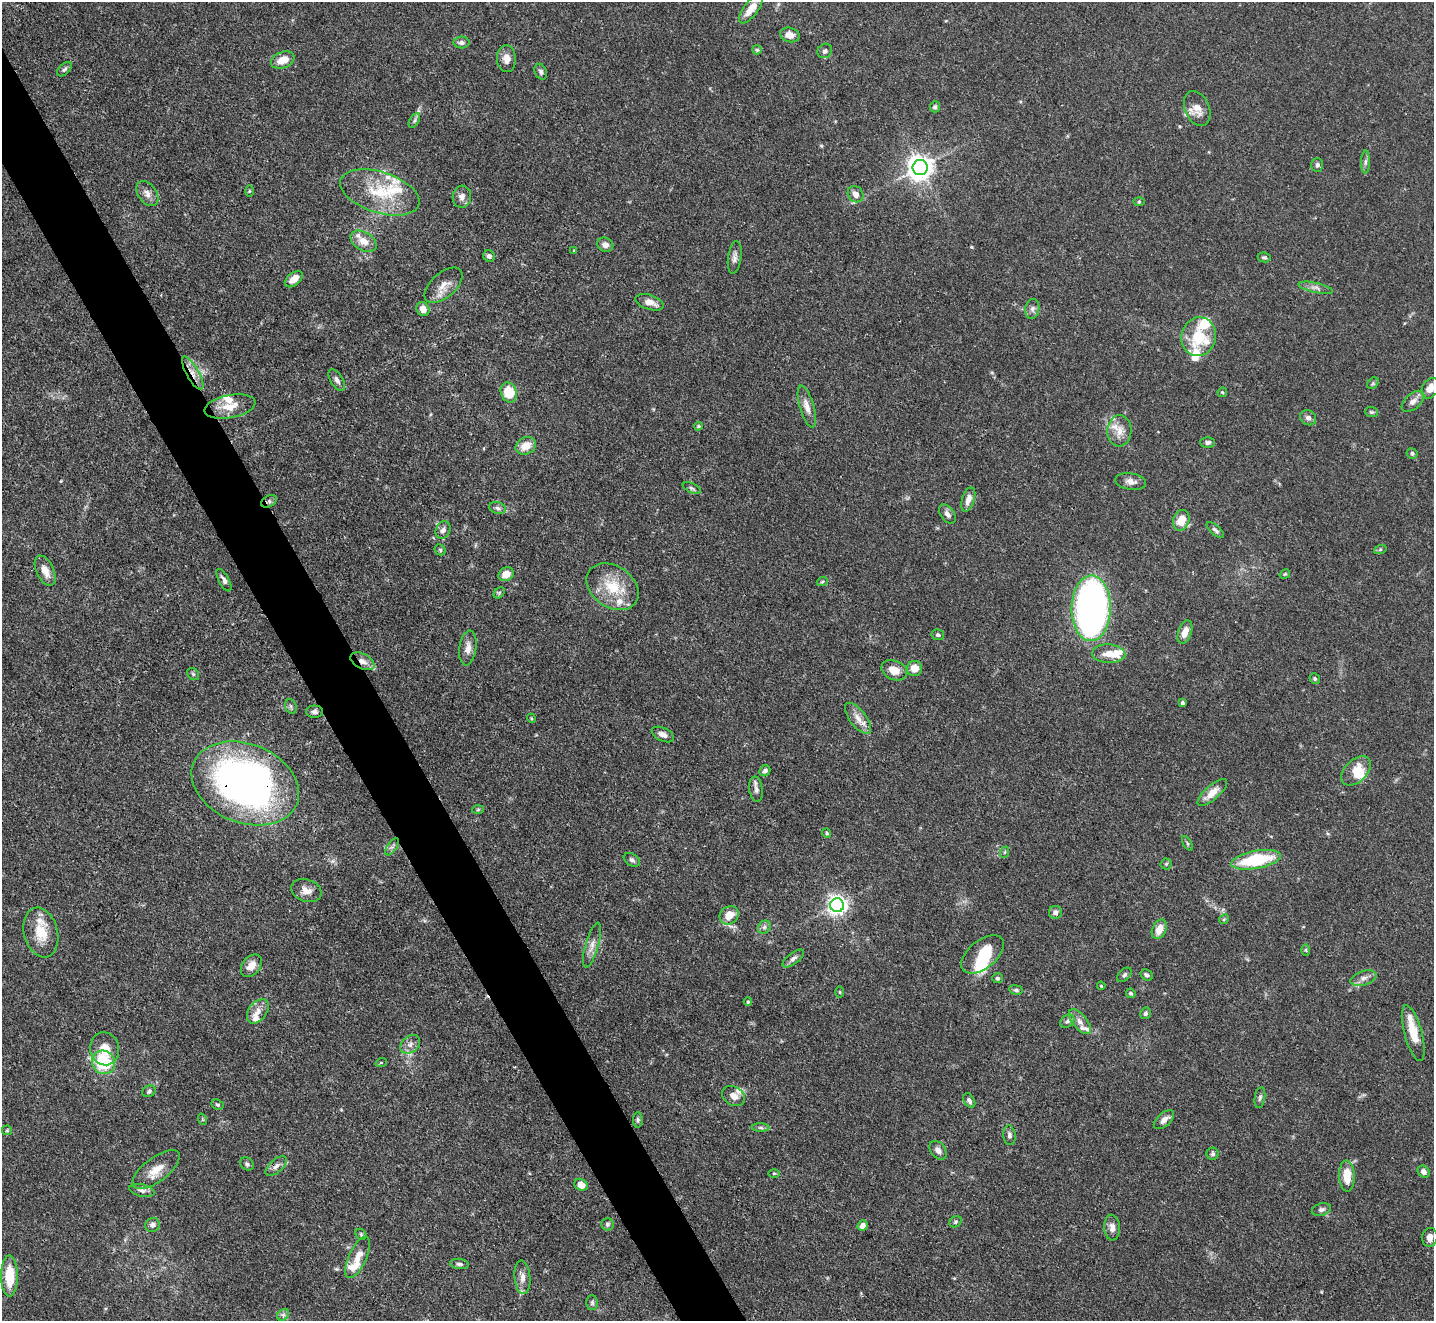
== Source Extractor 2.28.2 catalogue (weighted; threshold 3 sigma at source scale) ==
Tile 11 of 4 x 4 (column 3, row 3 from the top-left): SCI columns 2864-4295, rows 1609-2927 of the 5728 x 5718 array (HDU 1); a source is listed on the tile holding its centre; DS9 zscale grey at full resolution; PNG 1436 x 1323 px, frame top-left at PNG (2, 2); each listed source drawn as its Kron ellipse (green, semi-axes under 4 px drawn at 4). Shown black and unused: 4% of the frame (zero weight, under 3 of 4 exposures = <1% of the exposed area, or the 3 px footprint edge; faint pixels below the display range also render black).
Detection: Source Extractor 2.28.2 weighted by HDU 2 'WHT'; one run over the whole footprint, this tile lists its part. Background 0.068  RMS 0.0034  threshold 0.0155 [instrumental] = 3 sigma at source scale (4.5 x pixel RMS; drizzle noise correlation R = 1.50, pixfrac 1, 0.05/0.05 arcsec/px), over >= 5 px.
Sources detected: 188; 3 inside a brighter object's white glare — neither listed nor drawn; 22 inside a brighter listed object's ellipse — not listed separately; the other 163 listed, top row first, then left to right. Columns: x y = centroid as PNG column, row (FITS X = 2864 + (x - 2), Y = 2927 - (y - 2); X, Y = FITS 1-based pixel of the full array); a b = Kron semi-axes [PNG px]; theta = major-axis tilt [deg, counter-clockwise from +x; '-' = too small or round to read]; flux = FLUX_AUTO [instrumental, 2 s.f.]
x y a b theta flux
751 9 17 7 53 4.1
790 35 10 7 -14 3.1
462 42 8 6 -1 1.1
757 50 5 4 - 0.42
825 51 8 6 43 1.1
506 59 13 9 -87 2.7
283 60 12 8 22 4.8
64 69 9 5 44 0.83
541 72 8 5 -67 0.94
935 107 5 5 - 0.73
1197 109 18 12 -66 4
414 121 8 4 60 0.8
1365 162 11 4 89 1
1317 165 7 6 - 0.96
920 168 7 7 - 340
249 191 6 4 89 0.38
380 192 41 20 -18 17
147 193 14 9 -53 2.3
856 194 9 7 -53 2.2
462 197 11 9 86 1.8
1139 202 5 3 - 0.37
363 241 14 9 -30 3.9
605 245 8 7 - 1.8
574 250 4 3 - 0.25
489 256 6 5 - 1.1
735 257 16 6 82 1.7
1264 257 6 5 - 0.64
294 279 10 6 40 3.5
444 285 23 12 41 4.3
1316 288 17 5 -12 1.6
650 302 14 7 -18 3.4
423 309 7 6 - 2.7
1032 309 10 7 82 1.3
1199 337 19 17 78 13
193 373 19 6 -61 3.4
337 380 12 6 -58 1.4
1373 383 6 5 - 0.59
1430 388 11 8 60 3
509 392 10 8 -70 9.7
1222 392 5 4 - 0.46
1413 401 13 7 41 2.1
230 407 26 11 10 6.3
807 407 22 7 -74 3
1371 412 6 5 - 0.59
1308 418 8 7 - 1.4
698 426 4 3 - 0.4
1119 431 16 12 87 4.1
1207 442 7 5 0 0.89
526 446 10 8 26 4.4
1412 453 5 5 - 0.66
1131 482 15 8 -8 2
692 488 9 5 -25 0.8
968 499 12 6 72 2.6
269 501 8 5 29 0.85
498 508 8 6 -18 1
947 514 11 6 -53 1.6
1181 520 11 8 70 5.2
443 530 9 7 62 1.7
1215 530 11 4 -41 0.94
440 550 6 5 - 0.51
1380 550 6 4 20 0.51
45 571 16 8 -65 3.6
506 574 8 6 31 3.7
1285 574 5 3 - 0.39
224 580 12 5 -61 1.3
822 582 6 3 19 0.43
612 587 28 20 -35 12
499 593 6 4 46 0.52
1091 608 33 19 89 160
1185 632 12 6 71 3.3
938 635 6 5 - 0.8
468 648 17 8 82 2.9
1109 654 17 9 -4 4.1
362 661 13 7 -27 2.6
915 668 7 7 - 3.8
894 670 13 9 -24 4.1
193 674 7 5 -46 0.67
1315 679 5 5 - 0.6
1183 703 3 3 - 0.73
291 706 7 5 -71 0.74
315 712 8 6 0 1.1
531 718 4 3 - 0.33
858 718 18 8 -52 3.3
663 734 12 6 -26 1.7
765 771 6 5 - 1
1356 771 17 11 44 6.2
245 783 56 39 -22 180
756 789 12 6 -82 1.6
1212 793 18 7 41 4.1
478 810 6 4 2 0.41
827 833 5 4 - 0.61
1187 843 8 3 -61 0.53
392 847 10 5 54 1
1005 852 6 3 71 0.43
632 860 9 5 -32 0.92
1256 860 25 9 10 22
1166 864 5 5 - 0.53
306 891 15 11 -19 3
837 905 7 7 - 180
1055 912 6 6 - 1.3
729 915 10 8 39 4.9
1224 919 5 4 - 0.44
764 927 7 5 47 0.96
1159 929 10 7 65 3.9
41 932 25 17 -76 8.7
592 945 23 6 74 2.7
1306 950 6 4 -88 0.44
982 954 25 14 39 9.9
793 958 13 5 37 1.3
251 966 12 9 53 3.3
1124 975 8 5 45 0.82
1147 975 6 5 - 1
997 978 5 5 - 0.69
1364 978 13 7 17 2
1101 986 4 3 - 0.32
1016 990 7 4 -8 0.66
840 992 5 3 - 0.32
1131 993 5 4 - 0.82
748 1002 4 3 - 0.47
258 1011 13 9 52 2.8
1146 1013 6 5 - 0.81
1067 1021 8 6 39 0.96
1080 1022 15 7 -51 2.2
1413 1033 29 9 -75 7.6
410 1044 11 8 41 1.9
105 1049 16 14 -77 5.2
103 1062 12 11 - 19
381 1063 6 3 19 0.32
149 1091 7 5 29 0.74
734 1096 12 9 -32 2.5
1260 1098 10 5 80 0.89
969 1101 8 5 -60 1.1
217 1105 6 5 - 0.57
202 1119 6 3 -71 0.35
638 1120 7 4 -90 0.69
1164 1120 12 6 41 2
761 1128 9 4 -1 0.69
7 1130 5 5 - 0.41
1009 1135 10 6 -84 1.2
938 1150 10 7 -52 1.7
1213 1154 6 6 - 0.82
247 1164 7 6 - 0.73
276 1166 13 6 42 1.7
156 1170 28 12 37 5.6
1424 1172 6 5 - 1.5
774 1173 5 3 - 0.35
1347 1176 15 8 -88 6.4
581 1185 7 5 -30 3.7
142 1191 13 6 -12 1.3
1321 1210 10 6 16 1.2
955 1222 6 5 - 0.61
607 1224 6 6 - 0.7
152 1225 7 7 - 1.3
863 1226 5 5 - 2
1112 1228 13 8 -87 2.1
361 1234 6 5 - 0.47
1430 1237 9 7 83 2.2
358 1257 22 8 65 4.3
459 1264 9 5 -6 0.95
9 1276 20 8 -90 9.4
522 1277 17 8 -85 2.4
592 1303 7 5 89 0.74
283 1315 7 5 46 0.83
Overlapping masked pixels (flux is a lower limit): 4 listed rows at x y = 193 373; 269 501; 362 661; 245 783
Isophote crosses this tile's border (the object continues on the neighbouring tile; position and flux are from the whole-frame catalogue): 1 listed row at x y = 1430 388